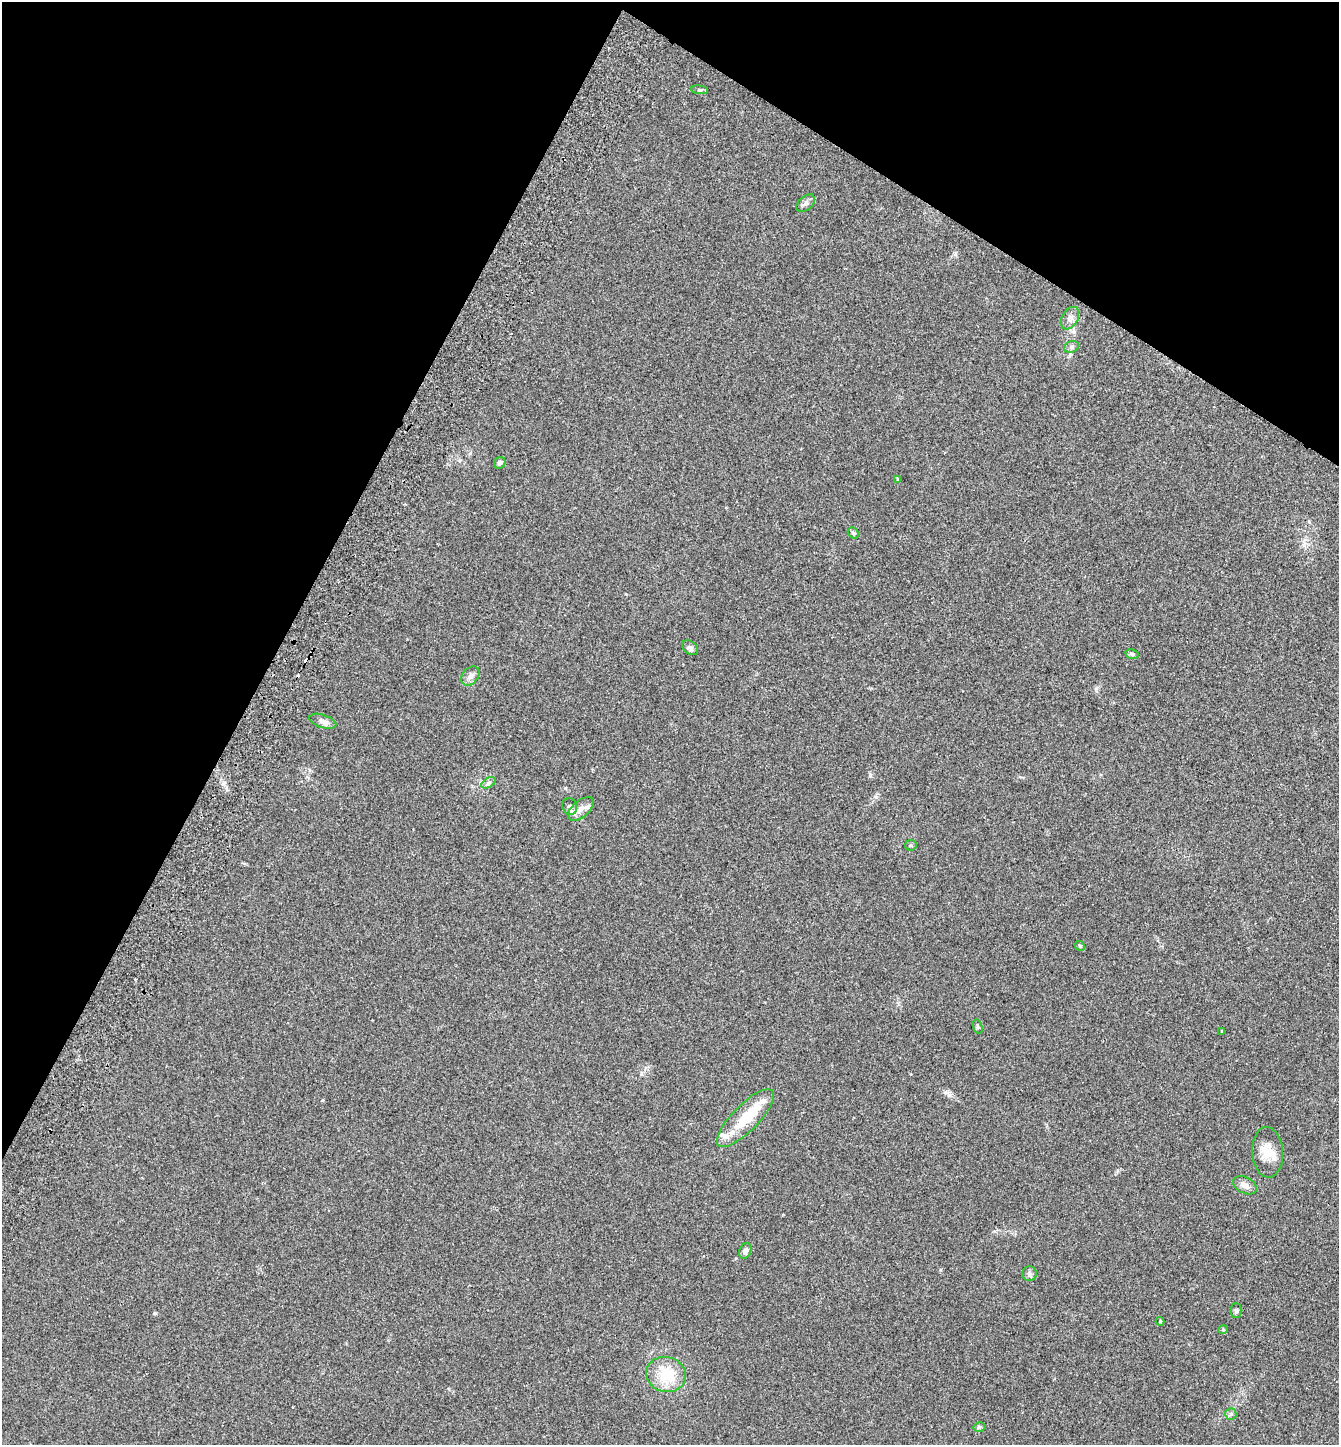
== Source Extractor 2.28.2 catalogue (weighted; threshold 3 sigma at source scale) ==
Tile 2 of 4 x 4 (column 2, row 1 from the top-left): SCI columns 1539-2875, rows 4364-5806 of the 5887 x 5839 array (HDU 1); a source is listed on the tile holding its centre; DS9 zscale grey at full resolution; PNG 1341 x 1447 px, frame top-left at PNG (2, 2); each listed source drawn as its Kron ellipse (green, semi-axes under 4 px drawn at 4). Shown black and unused: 28% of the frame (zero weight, under 2 of 3 exposures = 3% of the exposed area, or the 3 px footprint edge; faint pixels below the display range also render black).
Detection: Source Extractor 2.28.2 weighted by HDU 2 'WHT'; one run over the whole footprint, this tile lists its part. Background 0.0585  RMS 0.0077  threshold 0.0346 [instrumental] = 3 sigma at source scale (4.5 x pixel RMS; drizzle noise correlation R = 1.50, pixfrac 1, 0.05/0.05 arcsec/px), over >= 5 px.
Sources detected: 36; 1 inside a brighter object's white glare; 2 cosmic-ray / hot-pixel residue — neither listed nor drawn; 4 inside a brighter listed object's ellipse — not listed separately; the other 29 listed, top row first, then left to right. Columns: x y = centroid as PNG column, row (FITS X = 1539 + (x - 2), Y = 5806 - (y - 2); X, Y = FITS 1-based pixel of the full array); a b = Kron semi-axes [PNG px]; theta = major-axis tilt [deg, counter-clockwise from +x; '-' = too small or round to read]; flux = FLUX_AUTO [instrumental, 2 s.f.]
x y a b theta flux
699 90 9 3 -5 1.1
806 203 11 7 40 2.6
1070 318 12 8 60 3.9
1072 347 7 6 - 1.9
500 463 6 5 - 2.2
898 479 4 3 - 0.81
853 533 6 5 - 1.1
690 648 9 6 -41 2.1
1132 654 7 4 -11 1.5
470 676 11 7 48 3.6
323 721 14 6 -18 3.1
488 783 8 4 32 1.6
570 806 8 7 - 2.7
581 809 15 8 41 6.2
911 845 6 5 - 1.1
1080 946 5 4 - 0.9
978 1027 7 4 -72 1.3
1222 1031 3 3 - 2.2
745 1118 38 13 45 28
1268 1152 25 15 -86 12
1245 1185 12 8 -27 4.6
745 1251 8 5 68 2.7
1029 1274 7 7 - 2.1
1236 1310 7 5 -90 1.3
1160 1321 4 4 - 0.8
1223 1330 5 3 - 0.64
666 1375 20 17 -17 23
1231 1414 6 5 - 1.5
979 1427 6 4 13 1.2
Unlisted compact peaks at least as high as the median listed source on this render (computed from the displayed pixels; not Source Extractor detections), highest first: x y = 949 1095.